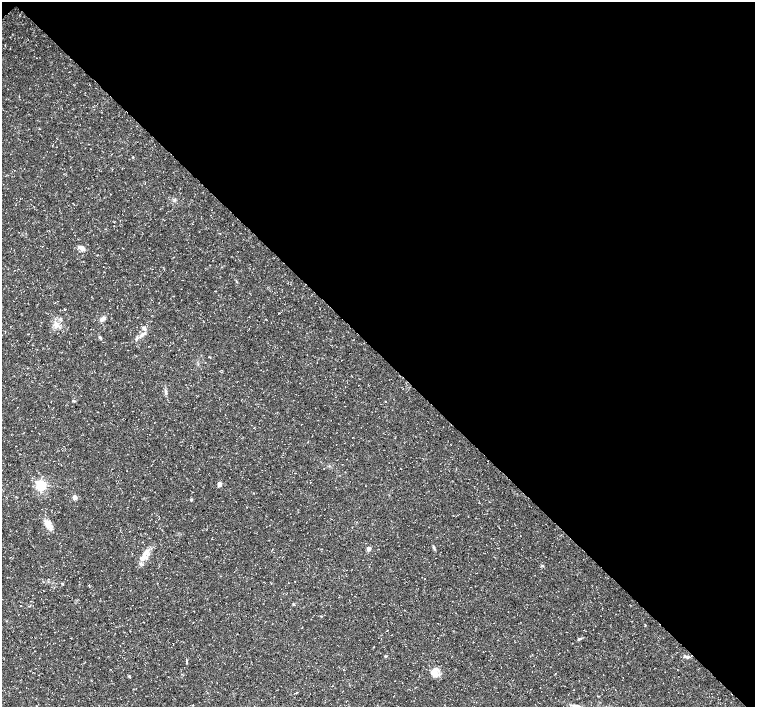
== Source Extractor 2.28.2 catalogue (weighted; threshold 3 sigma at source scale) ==
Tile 3 of 4 x 4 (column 3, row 1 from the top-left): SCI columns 3017-4522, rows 4450-5859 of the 6028 x 6015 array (HDU 1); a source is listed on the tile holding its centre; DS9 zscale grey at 2 x 2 block average (1 PNG px = mean of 2 x 2 image px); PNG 757 x 709 px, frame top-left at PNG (2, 2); no overlay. Shown black and unused: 50% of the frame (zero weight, under 3 of 5 exposures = <1% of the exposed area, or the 3 px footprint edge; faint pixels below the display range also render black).
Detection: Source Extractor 2.28.2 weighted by HDU 2 'WHT'; one run over the whole footprint, this tile lists its part. Background 0.0414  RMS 0.0028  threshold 0.0125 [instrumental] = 3 sigma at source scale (4.5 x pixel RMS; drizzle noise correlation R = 1.50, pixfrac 1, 0.0396/0.0396 arcsec/px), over >= 5 px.
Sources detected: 28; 1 inside a brighter listed object's ellipse — not listed separately; the other 27 listed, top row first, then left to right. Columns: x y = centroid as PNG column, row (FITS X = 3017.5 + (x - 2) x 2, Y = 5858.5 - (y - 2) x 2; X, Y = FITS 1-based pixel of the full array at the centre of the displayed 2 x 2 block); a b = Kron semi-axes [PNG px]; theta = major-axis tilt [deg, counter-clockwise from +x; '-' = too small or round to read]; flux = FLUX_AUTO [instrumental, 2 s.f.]
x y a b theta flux
133 157 3 2 - 0.43
42 246 2 2 - 0.18
81 248 8 5 -36 2.9
103 319 8 4 37 2.3
56 325 9 5 -57 3.3
144 328 6 5 - 2.1
141 335 7 4 45 2.1
100 337 4 3 - 0.76
166 392 8 3 -83 1.5
74 401 5 2 - 0.5
219 484 3 3 - 6.5
41 485 4 4 - 83
75 497 3 3 - 6.8
191 500 3 2 - 0.96
47 524 11 7 -56 4.8
272 549 3 2 - 0.26
368 549 3 3 - 6
435 549 3 2 - 0.56
144 555 9 6 77 4.1
542 566 3 3 - 0.61
425 578 2 2 - 0.28
62 584 3 2 - 0.63
579 639 4 3 - 0.75
386 656 3 2 - 0.51
687 657 6 4 8 1.4
435 671 14 7 -90 5.5
129 676 3 3 - 0.73
Diffuse or blended objects may show on this block-average render without a row.